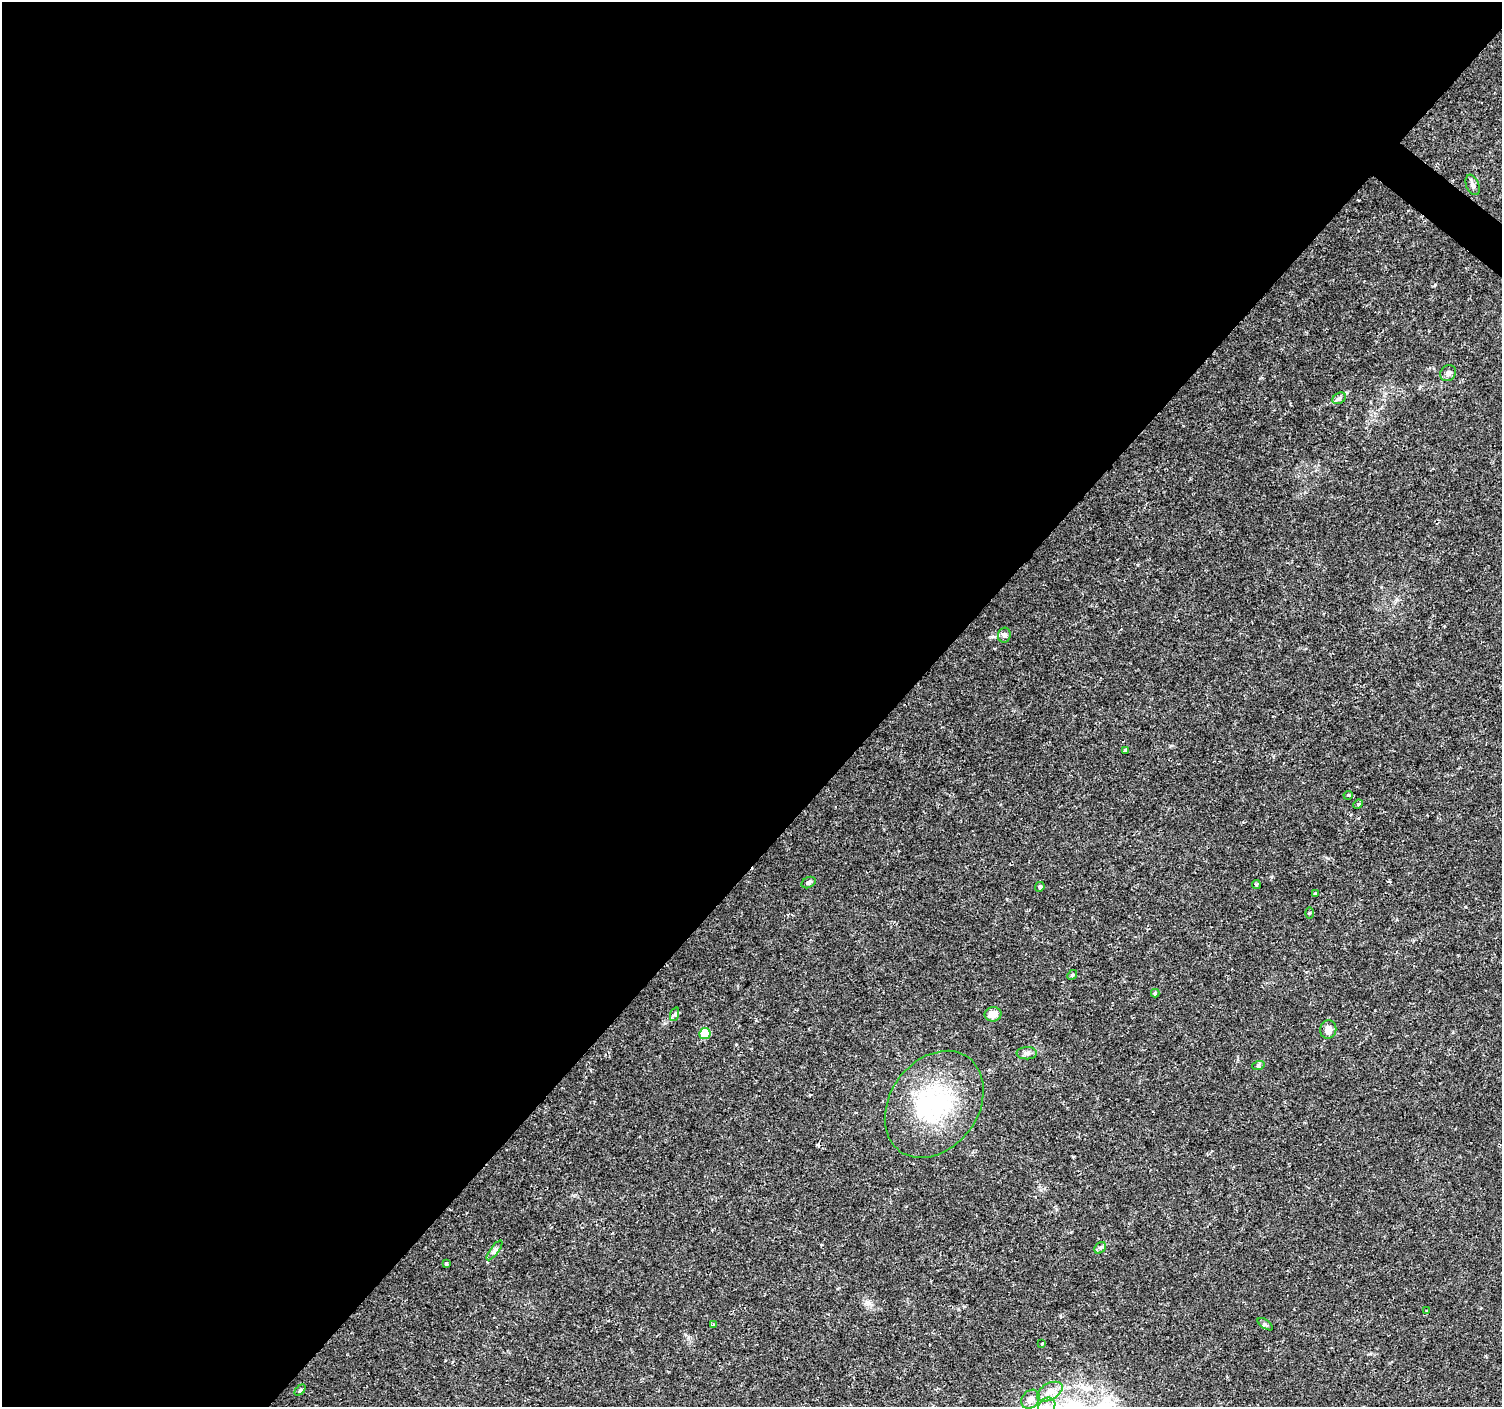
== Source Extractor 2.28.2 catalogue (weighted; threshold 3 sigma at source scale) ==
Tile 5 of 4 x 4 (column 1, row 2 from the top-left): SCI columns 6-1505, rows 3046-4450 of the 6006 x 6026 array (HDU 1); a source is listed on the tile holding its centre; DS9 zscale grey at full resolution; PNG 1504 x 1409 px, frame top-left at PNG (2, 2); each listed source drawn as its Kron ellipse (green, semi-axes under 4 px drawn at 4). Shown black and unused: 60% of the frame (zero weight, under 2 of 3 exposures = <1% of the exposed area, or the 3 px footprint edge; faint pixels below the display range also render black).
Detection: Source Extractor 2.28.2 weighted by HDU 2 'WHT'; one run over the whole footprint, this tile lists its part. Background 0.0217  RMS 0.0027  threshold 0.0123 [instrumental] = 3 sigma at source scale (4.5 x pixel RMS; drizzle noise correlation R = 1.50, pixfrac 1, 0.0396/0.0396 arcsec/px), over >= 5 px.
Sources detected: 33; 1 cosmic-ray / hot-pixel residue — neither listed nor drawn; the other 32 listed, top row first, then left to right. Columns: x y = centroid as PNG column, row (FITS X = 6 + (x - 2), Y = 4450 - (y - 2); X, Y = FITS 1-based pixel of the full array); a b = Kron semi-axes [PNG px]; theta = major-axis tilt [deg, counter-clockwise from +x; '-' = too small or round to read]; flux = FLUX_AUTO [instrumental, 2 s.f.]
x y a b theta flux
1473 185 10 6 -68 0.9
1448 373 8 7 - 0.89
1339 398 7 5 30 0.63
1004 635 7 6 - 0.88
1126 750 4 3 - 1.8
1348 795 5 4 - 0.46
1358 804 5 4 - 0.4
809 882 7 5 26 0.68
1256 884 4 4 - 0.38
1040 887 5 4 - 0.64
1315 894 3 3 - 0.7
1309 913 5 3 - 0.27
1072 975 5 4 - 0.4
1155 993 4 3 - 0.77
675 1014 7 4 72 0.48
993 1014 8 7 - 2.7
1328 1029 9 8 - 1.7
705 1033 6 5 - 7.8
1027 1053 10 6 2 0.92
1258 1066 6 4 18 0.42
934 1104 58 44 54 33
1100 1248 6 5 - 0.57
494 1250 12 3 54 0.73
446 1263 3 3 - 0.54
1427 1311 4 2 - 0.25
1265 1324 9 4 -35 0.5
713 1325 4 3 - 0.5
1042 1343 4 3 - 0.27
300 1390 6 4 45 0.37
1050 1392 14 8 30 2.2
1030 1399 10 8 51 1.9
1047 1406 9 7 39 1.8
Isophote crosses this tile's border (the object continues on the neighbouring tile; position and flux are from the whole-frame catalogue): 1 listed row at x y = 1047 1406